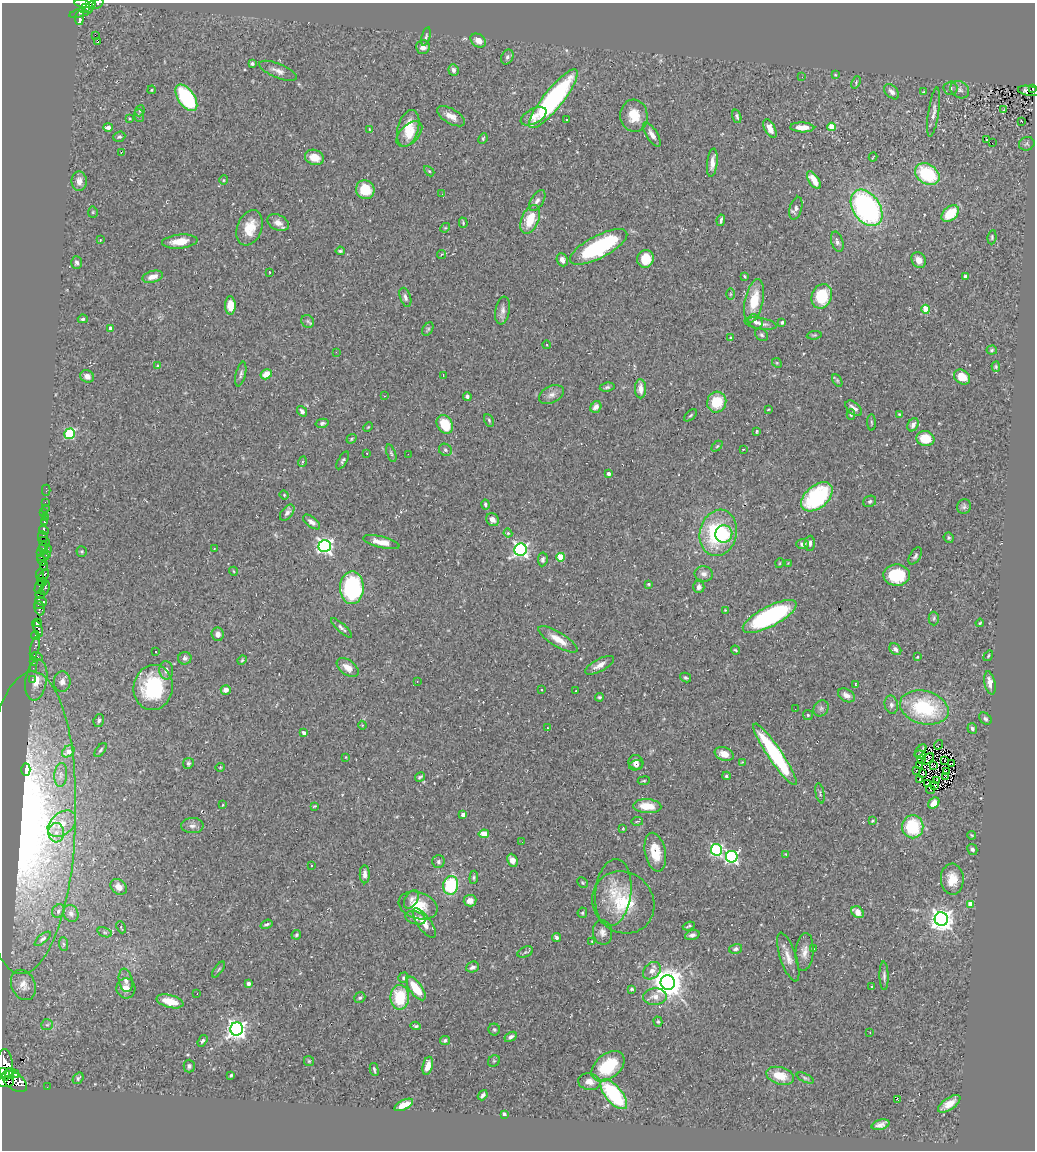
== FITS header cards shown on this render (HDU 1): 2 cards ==
NAXIS1  =                 1033
NAXIS2  =                 1148

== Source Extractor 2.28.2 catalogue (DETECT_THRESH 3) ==
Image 1033 x 1148 px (HDU 1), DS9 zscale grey, 1 PNG px = 1 image px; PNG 1037 x 1152 px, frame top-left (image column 1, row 1148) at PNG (2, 3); each listed source drawn as its Kron ellipse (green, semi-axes under 4 px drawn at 4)
Background 0.242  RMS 0.021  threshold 0.0625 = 3 sigma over >= 5 px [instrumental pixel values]
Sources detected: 398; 1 with non-positive FLUX_AUTO (blend fragments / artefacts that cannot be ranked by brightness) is neither listed nor drawn; the other 397 listed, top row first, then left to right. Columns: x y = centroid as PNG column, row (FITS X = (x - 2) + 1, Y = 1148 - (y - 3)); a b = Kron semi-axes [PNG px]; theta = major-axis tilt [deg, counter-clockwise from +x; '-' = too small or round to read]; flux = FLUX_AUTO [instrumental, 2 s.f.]
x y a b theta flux
82 4 8 4 -13 170
98 4 7 3 38 14
85 7 4 3 - 120
90 7 7 4 50 140
81 12 12 3 16 110
80 18 7 4 89 66
95 35 2 2 - 2100
426 37 9 4 75 2.6
478 41 8 6 -34 9.1
97 42 3 3 - 42
423 47 7 7 - 8.4
507 57 8 5 63 3.9
252 64 3 3 - 2.7
453 70 6 5 - 4.9
278 71 20 7 -22 9.8
835 75 3 3 - 1.1
802 77 2 2 - 0.66
856 82 6 4 69 1.8
950 88 7 7 - 3.7
1033 89 4 2 - 21
152 90 4 3 - 1.5
960 90 10 8 -36 5.6
1029 91 11 5 -10 2.5
892 92 9 5 -45 6
923 92 4 4 - 1.1
186 98 15 8 -56 140
553 99 37 9 51 240
1003 110 3 2 - 1
140 111 6 4 68 2.5
934 112 25 5 81 8.6
139 115 6 5 - 2.5
451 116 15 7 -30 11
534 116 14 7 28 11
634 116 16 13 -86 30
737 116 7 4 -72 2.9
130 118 3 2 - 1.2
567 120 2 2 - 0.8
1021 121 3 2 - 0.75
108 127 4 4 - 5.6
802 127 12 5 -2 15
832 127 4 4 - 44
408 128 19 10 73 33
770 128 10 5 -62 12
369 129 4 2 - 0.8
409 134 15 9 44 18
652 134 14 5 -58 8
119 137 6 5 - 2.8
483 138 5 3 - 1.8
987 140 3 2 - 2.6
992 143 3 2 - 3.5
1027 144 8 6 21 3.4
121 153 3 2 - 8.5
314 157 9 7 -18 19
873 157 4 2 - 0.85
712 163 14 5 83 10
429 171 6 4 -44 1.8
927 174 13 9 -35 87
224 180 5 4 - 1.6
814 180 10 5 -57 19
79 181 9 7 -90 8.4
365 190 9 9 - 37
442 194 2 2 - 0.95
537 201 11 6 57 6
796 208 12 6 75 5.5
867 208 20 13 -55 320
93 212 5 5 - 1.8
950 214 10 6 40 42
530 219 15 8 67 37
721 220 6 3 81 2.8
278 223 11 7 -27 10
463 223 5 4 - 1.9
250 228 18 12 69 31
445 228 5 4 - 1.7
992 237 7 4 83 2.1
100 240 3 2 - 1.1
180 241 18 7 5 22
837 242 10 6 -73 4.9
599 247 32 11 28 150
340 251 4 3 - 2.4
441 254 5 3 - 1.2
645 259 9 8 - 29
562 260 7 5 -65 7.5
919 260 8 6 -58 11
76 263 6 5 - 3.2
269 272 2 2 - 0.87
744 276 3 2 - 1.4
965 276 4 3 - 4.4
153 277 10 5 15 12
730 294 6 4 90 1.8
822 296 12 10 70 62
405 297 10 5 -71 4.9
754 301 22 9 78 42
230 305 9 5 89 16
926 309 4 4 - 38
502 310 14 7 81 7.3
83 319 5 4 - 2.4
308 321 7 6 - 2.9
755 322 8 6 -47 5.4
782 322 3 3 - 2.7
760 324 16 5 -9 8.3
111 328 4 3 - 9
428 329 7 5 59 2.3
762 335 7 5 -45 3.1
814 335 7 4 7 1.8
730 338 4 3 - 1.7
547 345 4 3 - 1.1
992 350 5 4 - 2
336 352 2 2 - 0.99
777 363 5 4 - 1.6
158 366 4 4 - 5
996 367 5 4 - 1.9
241 374 12 5 76 4.2
266 374 6 5 - 18
443 375 3 2 - 0.75
87 376 7 6 - 7.2
962 377 9 6 -37 25
837 380 7 4 -59 2.1
607 387 7 4 8 2.7
640 389 9 5 -88 13
551 395 13 8 27 8
384 396 3 2 - 0.77
467 397 4 3 - 3.6
717 402 10 9 - 39
596 407 6 5 - 8.9
854 408 10 5 -42 6.3
768 409 4 3 - 1.3
302 411 6 4 -53 3.9
899 414 3 3 - 1.2
691 415 8 3 40 2
851 415 5 4 - 1.7
489 420 7 4 -64 2.2
871 422 8 4 -89 2.1
322 423 6 4 14 3
445 424 10 7 -61 41
913 425 7 5 63 6.4
368 427 5 3 - 1.1
757 431 3 2 - 1.5
70 434 5 5 - 110
351 439 5 4 - 1.6
925 439 9 7 -13 35
717 446 6 4 44 1.8
743 449 3 2 - 1.2
445 450 7 6 - 3.2
367 453 3 2 - 1.1
391 453 9 4 -71 2.7
408 454 2 2 - 0.78
343 460 10 4 59 3
302 462 5 3 - 1.3
609 473 4 4 - 5.3
46 490 5 2 - 5.7
284 495 5 4 - 1.4
817 497 18 11 40 130
870 501 7 5 27 3.2
45 502 2 2 - 6
485 504 5 4 - 3.9
964 507 7 7 - 3.8
45 508 3 2 - 1.7
44 513 3 2 - 13
287 513 9 5 52 4.8
46 517 3 2 - 6.4
492 520 7 6 - 8
45 522 4 3 - 52
312 522 10 5 -37 5.9
44 530 5 3 - 320
508 533 4 4 - 1.5
718 533 23 18 76 130
724 534 9 8 - 39
43 537 5 5 - 10
949 538 5 4 - 2.4
44 541 6 3 -21 15
381 542 19 6 -13 17
810 543 7 5 87 4.6
802 544 6 5 - 5.7
325 546 6 6 - 450
43 547 5 3 - 17
48 549 2 2 - 3.5
214 549 3 2 - 1
521 550 6 6 - 440
41 552 2 2 - 11
82 552 5 5 - 2.1
46 555 3 3 - 60
915 556 9 5 58 3.5
43 557 6 2 7 38
561 557 4 4 - 40
543 559 7 5 82 3.8
41 560 5 3 - 220
780 563 5 3 - 1.2
788 563 2 2 - 0.74
44 566 4 3 - 100
233 571 4 3 - 1.2
40 574 6 3 85 110
704 574 9 7 -6 6.8
897 575 13 10 -2 65
43 576 7 3 52 220
42 582 5 3 - 22
648 584 4 3 - 1.6
39 587 6 4 75 100
699 587 6 5 - 5.3
45 588 7 4 70 180
352 588 16 12 88 180
40 594 5 3 - 150
41 601 6 4 -24 330
39 605 5 2 - 95
40 608 7 5 -74 280
725 610 3 3 - 1.1
770 616 30 10 27 220
934 618 7 5 89 2.4
37 623 5 3 - 230
980 623 4 3 - 1.6
342 628 14 4 -43 4
38 629 8 3 -75 180
218 634 7 6 - 7.8
35 635 4 3 - 320
558 639 22 7 -32 19
35 648 12 3 77 17
895 649 6 5 - 5.8
735 650 4 3 - 1.7
155 652 3 2 - 2.6
988 656 6 3 56 1.4
37 657 6 3 -28 41
917 657 3 3 - 1.3
185 658 6 6 - 4.7
242 660 5 4 - 1.6
33 661 3 2 - 3.9
600 665 16 6 28 9.6
348 667 12 7 -36 13
33 668 2 2 - 4.8
166 670 9 7 -87 7.3
686 678 6 4 -29 2.5
32 680 3 3 - 6.9
36 680 20 11 81 21
417 681 2 2 - 1.1
62 682 10 8 82 8.7
990 683 12 5 -78 11
855 684 3 2 - 1.2
153 687 23 19 79 110
542 689 3 2 - 1.5
226 690 5 4 - 9.1
576 691 2 2 - 1
846 695 9 6 -30 8.2
599 697 4 4 - 2.2
891 705 9 6 -78 4.9
821 708 8 7 - 4.1
924 708 25 16 -15 110
795 709 2 2 - 1.2
808 715 5 4 - 1.9
985 719 7 5 -45 3.3
99 720 6 5 - 3.4
362 725 4 3 - 1.2
547 728 3 2 - 2.8
972 728 5 5 - 3.3
304 733 4 4 - 6.1
938 745 5 2 - 4.9
101 750 8 4 53 2.5
921 750 7 3 49 2.4
68 751 7 5 39 13
724 754 10 6 -22 15
775 754 37 7 -56 160
920 755 5 3 - 2.4
346 757 3 2 - 0.76
922 759 3 2 - 2.7
928 759 7 3 44 0.69
945 760 4 2 - 0.95
636 762 7 7 - 5.8
742 762 4 3 - 1
188 763 5 5 - 2.8
952 763 4 2 - 1.8
636 765 7 5 12 3.5
933 765 4 3 - 0.52
919 766 3 2 - 1.6
220 767 4 4 - 1.3
26 770 6 4 -88 19
916 771 2 2 - 1.4
946 772 3 2 - 0.95
923 773 3 2 - 0.96
61 775 12 6 86 7.1
726 776 4 4 - 2.7
946 776 3 2 - 0.85
420 777 5 3 - 2.6
919 780 2 2 - 1.3
937 780 3 2 - 1.1
644 781 6 3 8 1.7
927 784 4 2 - 0.18
935 785 3 2 - 0.78
930 790 4 3 - 2.5
820 793 10 3 -79 2.1
934 803 6 4 45 14
223 805 3 2 - 1
314 806 4 3 - 1.4
647 806 14 7 -3 27
463 814 4 4 - 9.5
637 821 6 3 9 1.4
872 821 4 4 - 1.5
27 823 151 48 88 440
62 824 16 11 39 18
192 826 11 7 1 6.6
913 827 11 10 - 74
623 829 4 3 - 1.1
56 833 10 7 -87 10
484 834 5 4 - 34
972 835 4 4 - 1.4
522 842 2 2 - 0.57
972 849 5 5 - 3.2
716 850 6 5 - 210
655 852 20 10 -79 31
786 854 4 4 - 1.2
732 857 6 6 - 290
513 860 7 5 -65 13
438 862 6 6 - 3.5
312 865 2 2 - 1.6
365 874 9 5 -89 6.6
474 877 7 4 85 2.3
952 879 15 11 -87 21
583 883 5 4 - 1.8
451 886 9 7 81 81
119 887 9 7 -39 9.7
613 892 33 18 84 40
411 899 10 6 58 5.8
470 901 6 5 - 11
623 902 32 29 -48 73
970 904 4 4 - 31
418 906 20 13 -18 35
58 911 7 5 55 3.5
857 912 7 5 -44 14
71 913 8 7 - 6.1
582 913 5 4 - 2
415 918 10 6 -16 8.6
941 919 7 6 - 1200
424 923 17 6 -55 15
267 924 6 3 20 2.7
689 926 6 3 20 2.3
121 927 6 3 -66 1.3
105 932 7 4 -19 2.5
603 932 12 9 -78 8
296 935 5 4 - 2.3
692 935 7 4 16 4.2
557 937 4 3 - 4.1
43 939 10 4 40 3.4
592 941 3 2 - 1
63 944 7 4 -88 2.8
736 949 7 4 18 3.6
813 949 3 3 - 1.4
525 952 8 5 24 2.7
805 952 19 9 84 12
788 957 25 8 -72 15
472 967 6 5 - 5.1
219 969 9 3 54 2.2
652 971 10 7 42 8.6
884 976 14 4 -89 4.6
403 978 5 5 - 3.5
126 980 12 6 -79 7.8
668 982 7 7 - 2700
249 983 4 3 - 7.1
23 985 16 12 -66 14
872 986 3 2 - 1.3
126 988 10 9 - 13
416 988 14 6 -54 38
632 989 4 3 - 1.9
197 994 3 2 - 8.1
400 997 12 9 89 56
655 997 12 8 4 12
360 998 6 5 - 2.9
170 1001 14 6 -14 26
658 1022 5 4 - 2.2
47 1025 6 5 - 2.6
415 1026 5 3 - 2.4
237 1029 6 6 - 780
494 1029 6 5 - 3
870 1032 2 2 - 0.97
511 1037 6 4 30 4.3
445 1040 5 4 - 3.5
202 1041 6 4 56 3.3
309 1061 5 5 - 1.8
494 1061 6 5 - 2.2
5 1065 15 7 -84 3200
189 1066 6 5 - 3.4
428 1066 9 5 76 12
608 1066 19 12 38 63
374 1069 7 3 -77 2.4
3 1072 4 3 - 550
10 1072 5 3 - 620
14 1074 5 4 - 520
231 1075 3 3 - 2.2
780 1076 14 8 -16 26
78 1078 6 5 - 3.3
805 1078 9 4 -26 2.5
15 1081 14 8 -35 1800
5 1082 9 5 3 1100
589 1082 11 8 -9 11
47 1087 2 2 - 2.3
614 1094 18 8 -50 130
483 1095 5 3 - 3.8
898 1100 3 2 - 23
949 1104 13 6 34 16
404 1105 10 4 27 19
504 1114 4 3 - 3.3
881 1125 9 5 16 6.9
At the frame edge (FLAGS 8, measured only in part): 5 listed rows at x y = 82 4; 98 4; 1033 89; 3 1072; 5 1082
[1 non-positive-flux detection neither listed nor drawn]